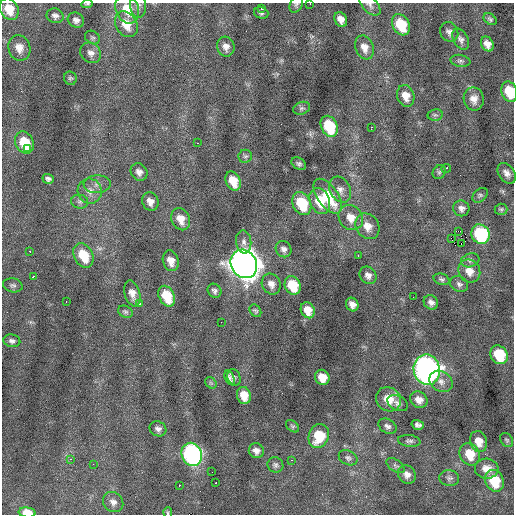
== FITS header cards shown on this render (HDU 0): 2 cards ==
NAXIS1  =                  512 / Axis length
NAXIS2  =                  512 / Axis length

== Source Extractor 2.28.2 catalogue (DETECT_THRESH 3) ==
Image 512 x 512 px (HDU 0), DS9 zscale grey, 1 PNG px = 1 image px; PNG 516 x 516 px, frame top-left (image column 1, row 512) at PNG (2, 3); each listed source drawn as its Kron ellipse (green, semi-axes under 4 px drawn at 4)
Background -0.00371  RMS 0.94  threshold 2.83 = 3 sigma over >= 5 px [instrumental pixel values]
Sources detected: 128; all 128 listed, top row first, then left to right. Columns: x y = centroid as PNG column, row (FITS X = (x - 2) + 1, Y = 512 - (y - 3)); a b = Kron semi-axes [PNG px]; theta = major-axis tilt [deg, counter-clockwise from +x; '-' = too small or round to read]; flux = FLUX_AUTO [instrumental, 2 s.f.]
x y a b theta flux
87 4 5 3 - 84
296 4 9 6 60 140
310 4 2 2 - 38
370 5 13 7 -45 260
138 6 12 8 -85 270
9 9 11 9 -64 1000
127 9 15 11 -67 1200
262 9 3 3 - 430
261 13 7 5 -18 160
55 16 8 7 - 250
341 19 8 6 -64 450
490 19 7 5 -39 140
76 20 8 7 - 260
126 24 14 10 -59 1000
401 25 11 8 -62 2100
449 32 10 9 - 280
92 38 8 6 -33 140
461 39 11 7 -60 250
487 44 8 6 -61 460
226 47 10 8 -74 390
364 47 12 9 -69 550
19 48 13 11 -73 580
91 53 11 9 -42 380
460 61 10 6 -10 170
70 78 7 6 - 120
509 92 10 7 -73 1600
406 96 11 8 -71 660
474 99 12 10 -80 520
302 108 9 6 19 170
435 115 7 5 10 140
329 126 11 8 -65 2900
371 127 4 3 - 600
24 142 11 9 -64 2100
198 143 3 2 - 110
28 149 3 2 - 210
245 156 7 6 - 150
299 164 8 5 -32 170
446 168 5 2 - 260
139 172 9 8 - 340
439 172 7 6 - 130
507 173 11 7 -55 360
48 179 5 5 - 180
233 181 10 7 -65 1000
97 184 13 9 3 370
340 190 14 10 -62 440
90 191 12 12 - 560
480 195 9 6 39 140
328 196 20 10 -55 2300
150 201 9 8 - 420
320 201 13 9 -67 1600
80 202 8 7 - 200
302 204 12 9 -65 2700
461 208 8 8 - 280
501 209 6 5 - 110
351 218 13 11 -51 810
181 219 11 9 -66 740
367 226 13 11 -55 710
458 231 4 2 - 5700
480 234 10 9 - 5200
451 239 3 2 - 98
244 242 11 7 -83 320
461 244 3 2 - 59
284 249 8 7 - 270
30 251 3 2 - 190
83 255 13 9 -61 1700
358 255 3 2 - 140
470 260 9 6 18 200
171 261 10 8 -73 550
244 264 15 12 -58 78000
469 271 12 10 -59 720
368 275 9 8 - 320
33 276 4 2 - 69
441 279 8 5 -18 150
271 284 11 9 -61 430
459 284 9 7 -30 210
13 285 10 7 -11 180
293 285 9 8 - 1900
214 291 7 6 - 210
132 294 13 7 -74 520
167 296 11 7 -64 1700
413 297 2 2 - 37
66 301 2 2 - 36
431 302 8 6 -44 270
140 303 4 2 - 230
352 305 7 6 - 360
308 310 8 6 -65 710
255 311 7 5 -52 110
125 312 7 5 -27 140
221 322 2 2 - 67
12 341 8 6 -8 230
499 355 10 8 -54 2400
427 370 15 13 -81 30000
234 377 9 6 -70 160
322 377 8 7 - 840
230 378 8 4 -68 170
441 381 12 9 -35 410
211 383 6 5 - 110
244 396 8 7 - 780
388 399 13 11 -37 1100
419 400 9 7 -34 490
398 403 11 7 -26 250
418 425 6 4 -15 200
293 426 7 5 -40 110
387 426 9 7 -30 230
158 429 8 7 - 260
319 436 12 10 69 1900
507 440 7 6 - 120
409 441 11 6 -6 180
479 441 11 8 -71 730
256 451 7 7 - 340
192 454 12 10 -68 14000
470 454 12 9 -58 1200
348 458 10 7 -25 190
70 459 3 2 - 180
292 460 3 2 - 69
93 464 2 2 - 41
275 465 8 7 - 180
395 466 10 6 -35 160
487 469 12 10 -4 600
212 472 2 2 - 30
407 474 9 8 - 370
449 478 10 8 -8 220
494 481 11 9 -63 2000
216 483 3 2 - 250
179 485 3 2 - 470
113 502 11 9 -44 380
27 513 8 5 -7 1100
168 513 5 4 - 93
At the frame edge (FLAGS 8, measured only in part): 8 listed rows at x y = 87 4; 296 4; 310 4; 370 5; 138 6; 509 92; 27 513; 168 513